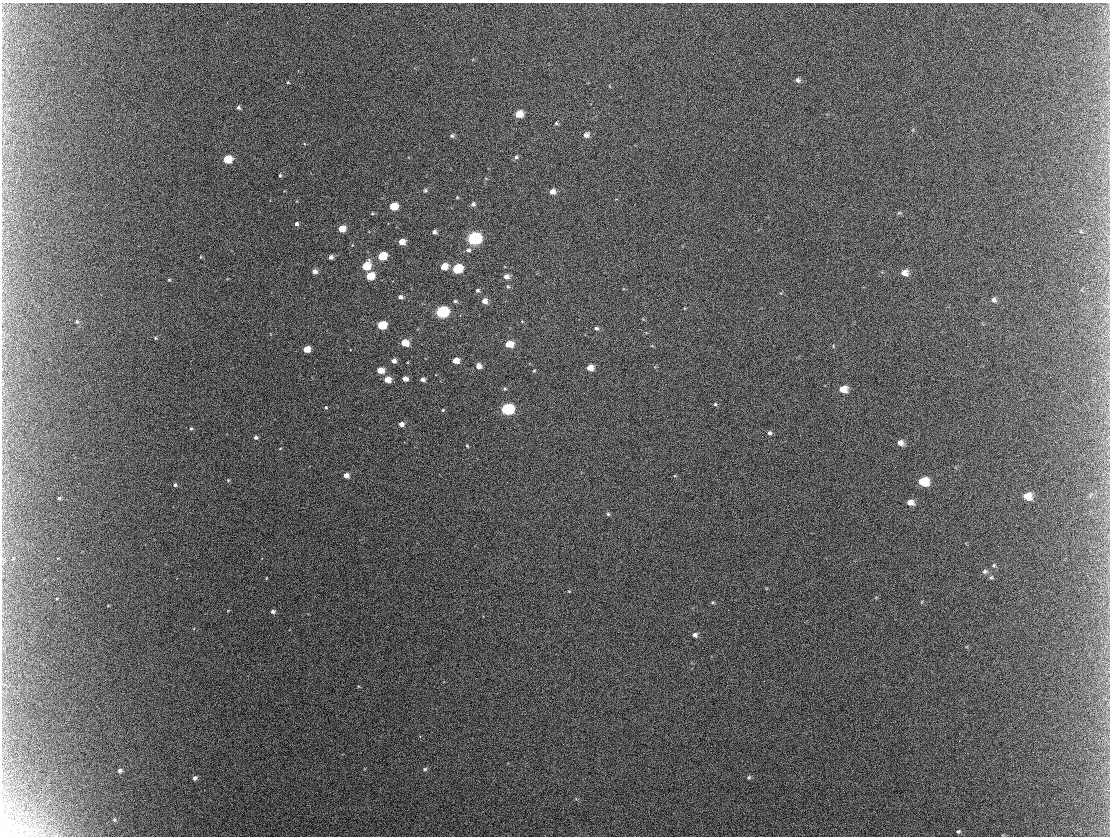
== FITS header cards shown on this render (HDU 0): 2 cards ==
NAXIS1  =                 1108 / length of data axis 1
NAXIS2  =                  834 / length of data axis 2

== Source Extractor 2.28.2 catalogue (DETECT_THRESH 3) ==
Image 1108 x 834 px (HDU 0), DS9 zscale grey, 1 PNG px = 1 image px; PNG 1112 x 838 px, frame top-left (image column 1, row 834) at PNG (2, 3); no overlay
Background 3260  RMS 41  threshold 122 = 3 sigma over >= 5 px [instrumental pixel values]
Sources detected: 93; all 93 listed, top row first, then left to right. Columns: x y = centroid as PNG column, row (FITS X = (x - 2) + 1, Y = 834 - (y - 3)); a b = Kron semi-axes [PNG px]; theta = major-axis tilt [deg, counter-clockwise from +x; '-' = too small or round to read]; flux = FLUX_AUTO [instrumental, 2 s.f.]
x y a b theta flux
798 80 6 5 - 7100
288 82 4 3 - 2400
238 107 4 3 - 5100
519 114 6 5 - 46000
556 123 5 4 - 3700
586 135 6 5 - 12000
452 136 6 5 - 4600
516 157 6 5 - 4900
227 159 6 5 - 87000
280 175 4 3 - 3100
425 190 5 4 - 4000
552 192 6 5 - 17000
457 197 3 3 - 2500
473 204 6 5 - 5800
393 206 6 5 - 62000
899 213 6 3 -16 3100
372 214 5 3 - 2600
296 224 4 4 - 6400
342 229 5 5 - 43000
1081 231 4 3 - 2500
434 232 4 4 - 8100
474 238 7 6 - 570000
402 242 5 4 - 32000
468 250 6 6 - 7100
382 256 6 5 - 98000
331 257 4 4 - 9100
366 266 6 5 - 88000
444 266 6 5 - 34000
457 269 6 5 - 150000
314 271 5 4 - 12000
904 273 7 6 - 20000
370 276 6 5 - 68000
506 276 6 5 - 14000
169 280 4 4 - 2500
508 287 5 5 - 4200
477 290 4 4 - 5000
400 297 5 4 - 8800
304 298 2 2 - 1400
994 300 6 6 - 8200
455 301 5 4 - 4200
484 301 5 5 - 19000
442 312 7 6 - 420000
77 322 5 4 - 3300
382 325 6 5 - 100000
596 328 6 4 -12 4700
155 338 4 4 - 2700
404 343 6 5 - 38000
509 344 6 5 - 52000
306 349 5 5 - 38000
394 361 5 4 - 12000
455 361 5 4 - 31000
478 366 6 5 - 16000
590 368 6 5 - 26000
380 370 5 5 - 40000
534 371 5 3 - 2600
405 379 5 4 - 15000
422 379 5 4 - 10000
387 380 5 5 - 32000
505 389 5 4 - 3500
843 389 7 5 1 39000
715 404 5 4 - 3200
326 407 4 4 - 3000
507 409 7 6 - 360000
443 410 4 4 - 2800
401 424 5 4 - 13000
191 428 4 4 - 3400
769 433 6 5 - 6600
256 437 4 4 - 5800
900 443 6 5 - 16000
467 446 5 4 - 2600
346 475 5 4 - 16000
228 480 4 4 - 2300
923 482 8 6 -2 91000
175 485 4 4 - 4200
1027 496 7 6 - 39000
59 498 3 3 - 2700
910 502 7 5 -13 20000
608 514 5 5 - 4100
13 559 5 3 - 2100
994 565 5 4 - 3500
985 571 7 6 - 6100
991 577 5 4 - 3400
713 602 4 4 - 3200
273 611 5 4 - 7100
695 635 6 5 - 9100
959 741 2 2 - 1600
425 769 6 4 17 5100
120 770 5 4 - 6900
749 777 6 5 - 4300
195 778 5 4 - 8200
114 820 5 5 - 4000
958 831 6 4 29 3900
8 833 11 4 86 8900
At the frame edge (FLAGS 8, measured only in part): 1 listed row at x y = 8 833